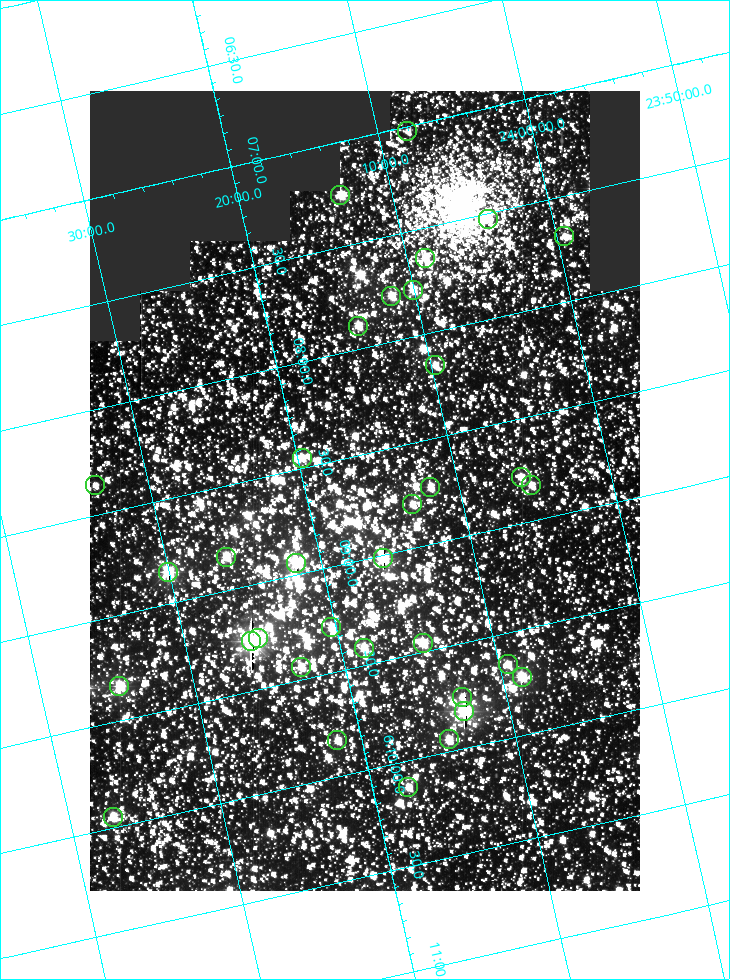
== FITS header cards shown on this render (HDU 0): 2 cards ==
NAXIS1  =                  550
NAXIS2  =                  800

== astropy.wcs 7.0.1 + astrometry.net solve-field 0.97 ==
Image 550 x 800 px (HDU 0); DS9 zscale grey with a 90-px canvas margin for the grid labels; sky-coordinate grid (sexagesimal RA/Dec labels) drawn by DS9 from the SOLVED WCS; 34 Tycho-2 reference stars matched to detected sources circled (green)
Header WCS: RA---TAN/DEC--TAN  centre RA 06:08:41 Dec +24:16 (92.17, +24.27 deg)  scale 3.97 arcsec/px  FOV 36.4' x 53.0'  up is -103 deg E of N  parity normal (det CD < 0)
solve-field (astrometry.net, Tycho-2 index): VERIFIED the header's WCS against the Tycho-2 star catalogue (verified at 3 index scales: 18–33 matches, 0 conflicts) and refined it, rather than solving blind
Solved WCS: RA---TAN-SIP/DEC--TAN-SIP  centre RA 06:08:41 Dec +24:16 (92.17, +24.27 deg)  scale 3.98 arcsec/px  FOV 36.4' x 53.0'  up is -103 deg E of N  parity normal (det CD < 0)
The solver's refit moves the header's centre by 0.1 arcsec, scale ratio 1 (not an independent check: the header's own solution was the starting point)
Tycho-2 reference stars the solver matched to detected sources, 34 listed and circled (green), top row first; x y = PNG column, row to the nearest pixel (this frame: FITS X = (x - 90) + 1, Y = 800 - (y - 91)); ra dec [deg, ICRS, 3 dp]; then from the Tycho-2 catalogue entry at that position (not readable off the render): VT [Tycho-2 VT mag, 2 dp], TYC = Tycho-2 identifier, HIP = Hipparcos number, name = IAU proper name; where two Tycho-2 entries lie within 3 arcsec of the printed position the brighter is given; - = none
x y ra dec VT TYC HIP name
407 131 91.756 +24.135 11.55 1864-383-1 - -
340 195 91.813 +24.222 9.50 1864-951-1 - -
488 219 91.882 +24.069 10.67 1864-1197-1 - -
564 236 91.922 +23.991 11.04 1864-773-1 - -
425 258 91.910 +24.147 9.81 1864-677-1 - -
413 290 91.945 +24.168 9.83 1864-545-1 - -
391 296 91.946 +24.193 9.49 1864-879-1 - -
358 326 91.972 +24.235 9.87 1864-607-1 - -
435 365 92.040 +24.163 9.97 1864-387-1 - -
302 458 92.113 +24.329 10.09 1877-692-1 - -
521 477 92.195 +24.097 9.91 1877-1306-1 - -
95 485 92.090 +24.558 11.22 1868-1493-1 - -
531 485 92.208 +24.088 10.02 1877-898-1 - -
430 487 92.182 +24.197 9.90 1877-42-1 - -
412 504 92.198 +24.221 10.14 1877-234-1 - -
226 557 92.210 +24.434 9.33 1881-345-1 - -
383 558 92.254 +24.266 8.73 1877-224-1 - -
296 563 92.236 +24.360 8.19 1877-300-1 29148 -
168 572 92.212 +24.501 8.67 1881-93-1 - -
331 627 92.321 +24.338 9.42 1877-884-1 - -
258 638 92.315 +24.419 9.14 1881-15-1 - -
251 641 92.316 +24.428 7.55 1881-1595-1 - -
423 643 92.364 +24.244 8.80 1877-1589-1 - -
364 648 92.355 +24.308 9.21 1877-702-1 - -
508 664 92.412 +24.157 10.23 1877-766-1 - -
301 667 92.360 +24.380 9.69 1881-496-1 - -
522 677 92.431 +24.145 8.75 1877-16-1 - -
119 686 92.334 +24.580 8.60 1881-81-1 - -
462 697 92.439 +24.215 10.07 1877-154-1 - -
464 711 92.456 +24.215 7.57 1877-1484-1 - -
449 739 92.485 +24.239 9.49 1877-1276-1 - -
337 740 92.457 +24.359 9.75 1877-1432-1 - -
408 787 92.531 +24.294 10.40 1877-334-1 - -
113 817 92.487 +24.619 9.38 1881-1542-1 - -